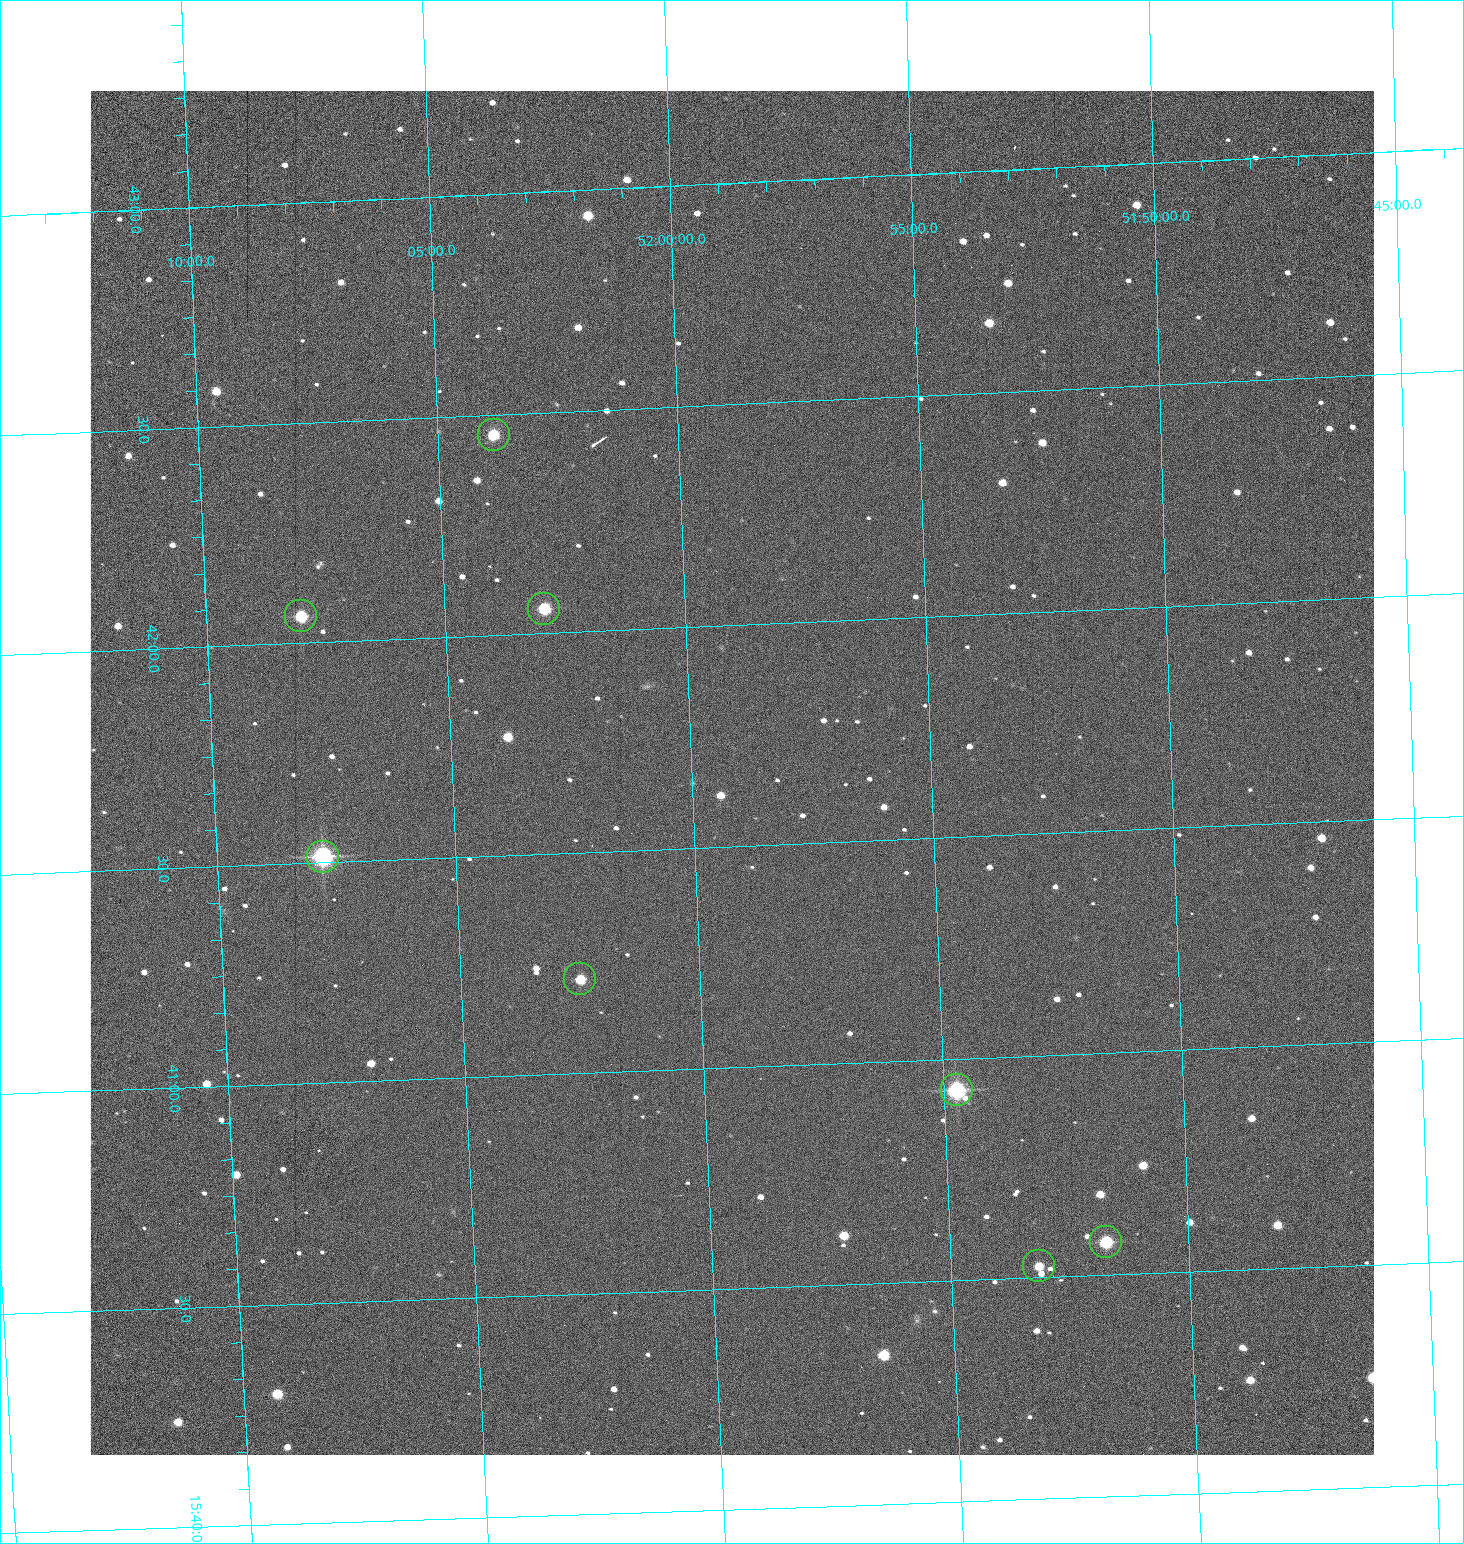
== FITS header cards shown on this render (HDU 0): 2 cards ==
NAXIS1  =                 1284 /fastest changing axis
NAXIS2  =                 1364 /next to fastest changing axis

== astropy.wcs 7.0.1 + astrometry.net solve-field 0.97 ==
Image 1284 x 1364 px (HDU 0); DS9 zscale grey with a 90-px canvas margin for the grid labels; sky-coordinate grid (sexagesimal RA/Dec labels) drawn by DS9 from the SOLVED WCS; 8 Tycho-2 reference stars matched to detected sources circled (green)
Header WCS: RA---TAN/DEC--TAN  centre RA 15:41:40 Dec +51:59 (235.42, +51.99 deg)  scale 1.26 arcsec/px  FOV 26.9' x 28.5'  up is +92 deg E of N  parity flipped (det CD > 0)
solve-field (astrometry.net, Tycho-2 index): VERIFIED the header's WCS against the Tycho-2 star catalogue (8 matches, 0 conflicts) and refined it, rather than solving blind
Solved WCS: RA---TAN-SIP/DEC--TAN-SIP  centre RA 15:41:40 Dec +51:59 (235.42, +51.99 deg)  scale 1.25 arcsec/px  FOV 26.8' x 28.5'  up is +92 deg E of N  parity flipped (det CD > 0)
The solver's refit moves the header's centre by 0.68 arcsec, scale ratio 0.9978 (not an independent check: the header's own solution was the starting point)
Tycho-2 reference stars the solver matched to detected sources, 8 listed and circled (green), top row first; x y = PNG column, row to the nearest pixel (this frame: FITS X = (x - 91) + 1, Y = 1364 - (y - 91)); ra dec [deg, ICRS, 3 dp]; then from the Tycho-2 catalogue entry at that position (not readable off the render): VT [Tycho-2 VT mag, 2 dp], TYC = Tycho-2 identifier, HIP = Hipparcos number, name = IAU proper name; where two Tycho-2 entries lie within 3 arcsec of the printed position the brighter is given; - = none
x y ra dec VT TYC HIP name
495 435 235.614 +52.064 11.61 3489-1132-1 - -
545 609 235.514 +52.049 11.19 3489-1407-1 - -
302 616 235.515 +52.133 11.12 3489-1380-1 - -
324 857 235.378 +52.130 9.31 3489-1322-1 76850 -
581 979 235.303 +52.042 11.52 3489-958-1 - -
958 1090 235.232 +51.912 9.59 3489-824-1 - -
1107 1242 235.143 +51.862 10.97 3489-1016-1 - -
1040 1266 235.131 +51.886 12.29 3489-908-1 - -